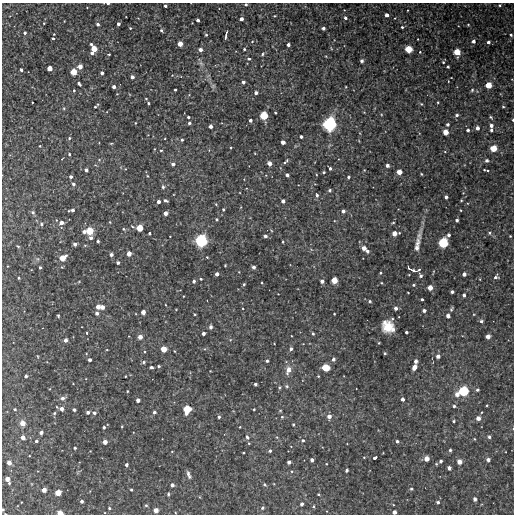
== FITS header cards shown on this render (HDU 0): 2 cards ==
NAXIS1  =                  512
NAXIS2  =                  512

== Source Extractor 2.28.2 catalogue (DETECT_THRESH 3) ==
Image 512 x 512 px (HDU 0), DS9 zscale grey, 1 PNG px = 1 image px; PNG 516 x 516 px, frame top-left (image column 1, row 512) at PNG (2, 3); no overlay
Background 3130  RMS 100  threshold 313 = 3 sigma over >= 5 px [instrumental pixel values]
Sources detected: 321; all 321 listed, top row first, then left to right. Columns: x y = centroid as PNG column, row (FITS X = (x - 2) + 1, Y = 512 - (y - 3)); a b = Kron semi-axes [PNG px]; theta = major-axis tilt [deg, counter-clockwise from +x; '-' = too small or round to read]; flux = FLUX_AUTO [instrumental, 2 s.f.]
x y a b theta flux
108 3 4 2 - 17000
246 4 3 3 - 12000
500 5 5 4 - 11000
165 6 3 3 - 18000
387 15 4 3 - 41000
274 16 3 2 - 6100
345 18 4 3 - 15000
241 19 4 3 - 33000
198 20 3 3 - 23000
64 21 2 2 - 4100
44 23 3 3 - 6500
98 24 3 3 - 20000
118 24 3 3 - 23000
468 25 4 3 - 6500
402 27 3 3 - 9700
130 28 3 3 - 7900
323 28 3 3 - 19000
161 30 5 3 - 12000
25 33 3 3 - 16000
54 34 2 2 - 4900
206 35 4 4 - 7900
226 35 8 2 81 18000
511 35 3 3 - 13000
53 38 3 2 - 12000
418 39 2 2 - 4300
252 41 5 4 - 8400
473 41 4 3 - 25000
488 42 3 3 - 23000
91 44 3 3 - 13000
180 44 4 4 - 63000
288 45 3 3 - 26000
94 49 5 4 - 95000
244 49 3 3 - 8800
409 49 5 5 - 130000
200 50 4 3 - 40000
420 52 3 3 - 7000
457 52 5 5 - 110000
92 53 4 3 - 25000
109 54 3 2 - 8300
262 54 5 4 - 11000
249 59 4 4 - 13000
362 61 3 3 - 18000
443 62 4 4 - 7600
201 63 7 6 - 18000
80 66 4 4 - 57000
448 67 3 3 - 10000
50 68 4 4 - 70000
21 70 3 3 - 19000
74 72 5 5 - 100000
102 73 3 3 - 24000
172 75 3 3 - 3500
132 77 4 3 - 31000
448 81 3 2 - 3900
243 82 3 3 - 23000
79 83 4 3 - 17000
488 85 5 5 - 100000
213 86 6 5 - 11000
114 87 3 3 - 27000
346 87 3 2 - 4500
74 90 3 2 - 7200
175 90 3 3 - 8300
472 90 5 5 - 10000
256 93 3 3 - 26000
117 94 3 3 - 4100
146 98 4 2 - 5100
438 102 3 2 - 5700
148 103 3 3 - 8900
421 104 5 4 - 8200
96 106 5 2 - 11000
503 107 3 3 - 6800
64 108 5 3 - 6100
457 115 4 3 - 16000
264 116 6 5 - 160000
188 117 3 3 - 14000
491 117 4 3 - 8600
250 120 3 3 - 22000
513 120 3 2 - 9000
135 123 3 2 - 5100
189 123 3 3 - 14000
330 124 10 9 - 460000
447 124 3 3 - 17000
491 125 4 4 - 27000
210 126 3 3 - 32000
477 128 3 3 - 30000
468 130 3 3 - 13000
491 130 3 3 - 13000
445 132 4 4 - 83000
301 137 3 3 - 24000
69 138 4 4 - 9100
182 140 3 3 - 12000
283 142 4 4 - 43000
111 143 5 3 - 6300
40 146 3 3 - 4900
231 147 3 2 - 5500
493 148 5 4 - 110000
161 150 3 3 - 9300
69 154 4 3 - 10000
62 159 3 2 - 4400
487 161 4 4 - 17000
285 162 10 4 46 15000
269 163 4 4 - 50000
173 164 4 4 - 22000
387 165 3 3 - 28000
330 168 3 3 - 15000
86 170 4 3 - 24000
484 170 5 4 - 9900
324 172 3 3 - 11000
399 172 4 4 - 70000
421 174 3 2 - 6200
287 175 4 3 - 16000
147 176 3 3 - 5400
71 177 3 3 - 20000
348 177 3 3 - 13000
73 184 4 4 - 17000
315 184 3 3 - 3500
163 187 5 3 - 12000
329 190 3 3 - 14000
317 195 5 4 - 17000
446 197 3 3 - 23000
165 200 4 3 - 14000
461 200 3 2 - 5600
283 201 4 3 - 25000
158 202 3 3 - 30000
216 204 4 3 - 6600
223 209 3 3 - 9200
72 210 4 4 - 26000
460 210 3 2 - 4300
343 211 4 4 - 17000
33 212 6 5 - 13000
165 213 4 3 - 39000
216 219 4 4 - 9900
457 220 3 3 - 16000
110 222 3 3 - 5400
61 223 4 4 - 44000
393 223 4 2 - 6700
41 224 5 5 - 13000
140 228 5 5 - 110000
123 229 5 4 - 9000
89 231 6 5 - 140000
84 232 4 3 - 22000
149 233 3 3 - 10000
394 233 4 4 - 60000
399 233 2 2 - 5500
489 233 5 4 - 9900
419 235 23 6 76 47000
449 235 3 3 - 19000
265 236 3 3 - 23000
510 236 3 3 - 5900
91 238 4 4 - 22000
98 241 3 3 - 14000
201 241 8 8 - 350000
283 242 3 3 - 6200
417 243 9 6 68 24000
443 243 6 6 - 230000
75 244 3 3 - 27000
18 246 3 3 - 7400
364 248 4 4 - 47000
417 248 6 4 -89 26000
367 251 3 3 - 21000
129 254 4 4 - 64000
111 255 4 3 - 23000
207 257 3 2 - 5800
63 258 6 4 37 96000
118 262 3 3 - 20000
225 265 2 2 - 5400
254 267 3 3 - 25000
40 268 3 3 - 10000
409 269 5 3 - 14000
419 269 5 2 - 11000
413 270 4 2 - 14000
380 273 3 2 - 7500
217 274 4 3 - 27000
464 274 4 3 - 32000
409 275 2 2 - 4300
421 276 4 3 - 16000
496 277 6 5 - 18000
19 278 3 2 - 7300
201 279 3 3 - 7800
334 280 5 4 - 93000
194 281 3 3 - 18000
322 281 4 3 - 27000
262 283 3 2 - 5200
382 283 4 2 - 4900
244 284 3 3 - 8600
413 285 3 3 - 11000
430 287 4 4 - 64000
408 292 3 2 - 5100
452 292 3 3 - 21000
464 295 4 3 - 23000
183 296 2 2 - 4000
422 299 3 3 - 12000
370 301 4 3 - 10000
166 305 3 2 - 4200
98 307 4 3 - 42000
102 307 4 4 - 47000
396 308 3 3 - 25000
451 309 6 3 57 9400
424 310 4 4 - 14000
143 312 4 4 - 49000
97 313 4 4 - 19000
195 314 3 2 - 5800
334 314 2 2 - 5700
58 315 3 3 - 9300
448 316 4 3 - 35000
481 321 4 4 - 15000
211 327 4 4 - 18000
388 327 9 8 - 170000
393 329 6 5 - 23000
406 332 3 3 - 15000
87 333 3 3 - 14000
204 333 3 3 - 30000
313 334 4 3 - 10000
488 336 4 4 - 30000
140 337 4 4 - 46000
65 340 4 3 - 30000
274 343 3 2 - 3900
379 343 3 2 - 5600
164 349 4 4 - 88000
291 349 4 4 - 22000
107 350 3 2 - 4700
174 351 2 2 - 5500
385 353 3 3 - 8600
37 356 4 3 - 5100
438 356 4 3 - 34000
333 359 4 4 - 22000
90 360 3 3 - 26000
267 361 3 3 - 14000
416 361 4 3 - 27000
143 362 4 3 - 13000
159 366 4 3 - 8200
151 367 3 3 - 20000
414 367 5 4 - 47000
326 368 6 5 - 150000
288 370 10 6 74 52000
26 376 3 3 - 14000
125 376 2 2 - 5900
318 376 3 3 - 7400
255 384 3 3 - 16000
286 386 6 5 - 14000
279 387 5 4 - 9600
477 390 4 3 - 14000
127 391 3 2 - 6100
463 391 7 7 - 250000
457 394 4 4 - 45000
63 398 7 5 9 20000
402 399 3 3 - 29000
138 400 4 4 - 37000
454 406 3 3 - 13000
15 409 3 2 - 8800
62 409 4 4 - 39000
187 409 7 5 74 160000
254 409 2 2 - 7000
74 410 3 3 - 15000
280 410 5 3 - 6400
88 412 4 3 - 19000
154 412 3 3 - 19000
54 413 4 3 - 8700
94 413 5 4 - 19000
329 416 5 5 - 36000
219 417 3 3 - 13000
282 417 4 4 - 9300
478 418 4 4 - 39000
454 421 3 3 - 13000
22 423 4 4 - 70000
293 424 4 3 - 7500
122 426 3 3 - 5600
104 427 3 3 - 14000
240 427 2 2 - 4900
41 432 4 3 - 21000
23 437 4 3 - 39000
247 437 6 4 -62 15000
277 437 4 3 - 5800
489 437 4 4 - 16000
303 440 4 4 - 13000
36 441 3 3 - 14000
397 441 3 3 - 18000
105 442 4 4 - 47000
249 443 3 3 - 5900
75 448 3 3 - 11000
450 450 3 3 - 16000
90 451 2 2 - 3600
172 451 3 2 - 4100
270 451 4 3 - 14000
243 453 3 2 - 6800
375 458 4 3 - 31000
427 459 5 5 - 41000
312 460 3 3 - 26000
488 460 4 4 - 29000
441 461 4 3 - 14000
289 462 4 3 - 27000
459 462 4 4 - 54000
9 463 4 4 - 43000
326 464 2 2 - 5700
436 464 4 3 - 7300
126 465 3 3 - 23000
449 468 4 3 - 30000
346 470 3 3 - 18000
189 475 9 4 -69 23000
7 480 7 4 -65 55000
172 485 4 3 - 28000
265 485 4 4 - 11000
411 489 4 3 - 12000
44 490 4 4 - 49000
131 490 3 3 - 8300
58 493 4 4 - 86000
168 494 4 3 - 12000
318 494 3 2 - 7100
475 499 4 3 - 32000
82 501 3 3 - 21000
438 502 4 4 - 15000
302 504 3 3 - 22000
146 505 4 4 - 11000
313 506 4 3 - 9600
109 508 4 3 - 9800
262 508 4 4 - 12000
3 509 3 2 - 9100
156 510 4 4 - 53000
326 511 4 2 - 4300
394 512 4 4 - 33000
60 513 5 3 - 61000
5 514 3 2 - 5500
At the frame edge (FLAGS 8, measured only in part): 7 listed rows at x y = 108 3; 246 4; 513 120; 3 509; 394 512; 60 513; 5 514

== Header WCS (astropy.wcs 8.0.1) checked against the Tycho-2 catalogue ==
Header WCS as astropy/WCSLIB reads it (CRVAL/CRPIX/CD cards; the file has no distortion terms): RA---TAN/DEC--TAN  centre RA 13:14:28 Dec +13:52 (198.62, +13.87 deg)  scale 3.52 arcsec/px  FOV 30.0' x 30.0'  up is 0 deg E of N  parity normal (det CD < 0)
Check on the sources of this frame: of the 60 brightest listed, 4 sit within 5.3 arcsec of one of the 5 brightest Tycho-2 stars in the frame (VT <= 12.04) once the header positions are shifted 0.95 arcsec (0.19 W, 0.93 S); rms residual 2.29 arcsec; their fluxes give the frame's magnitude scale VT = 24.80 - 2.5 log10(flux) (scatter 0.17 mag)
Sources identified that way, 4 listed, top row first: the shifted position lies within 5.3 arcsec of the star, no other Tycho-2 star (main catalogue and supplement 1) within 10.6 arcsec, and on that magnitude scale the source's flux lands within +1.5 / -3 mag of the star's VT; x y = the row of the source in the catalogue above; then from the Tycho-2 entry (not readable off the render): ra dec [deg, ICRS J2000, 3 dp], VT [Tycho-2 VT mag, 2 dp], TYC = Tycho-2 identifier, HIP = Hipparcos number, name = IAU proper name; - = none
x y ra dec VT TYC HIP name
330 124 198.546 +14.005 10.48 890-475-1 - -
201 241 198.675 +13.892 10.53 890-188-1 - -
443 243 198.431 +13.890 11.55 890-183-1 - -
463 391 198.411 +13.745 11.48 890-105-1 - -